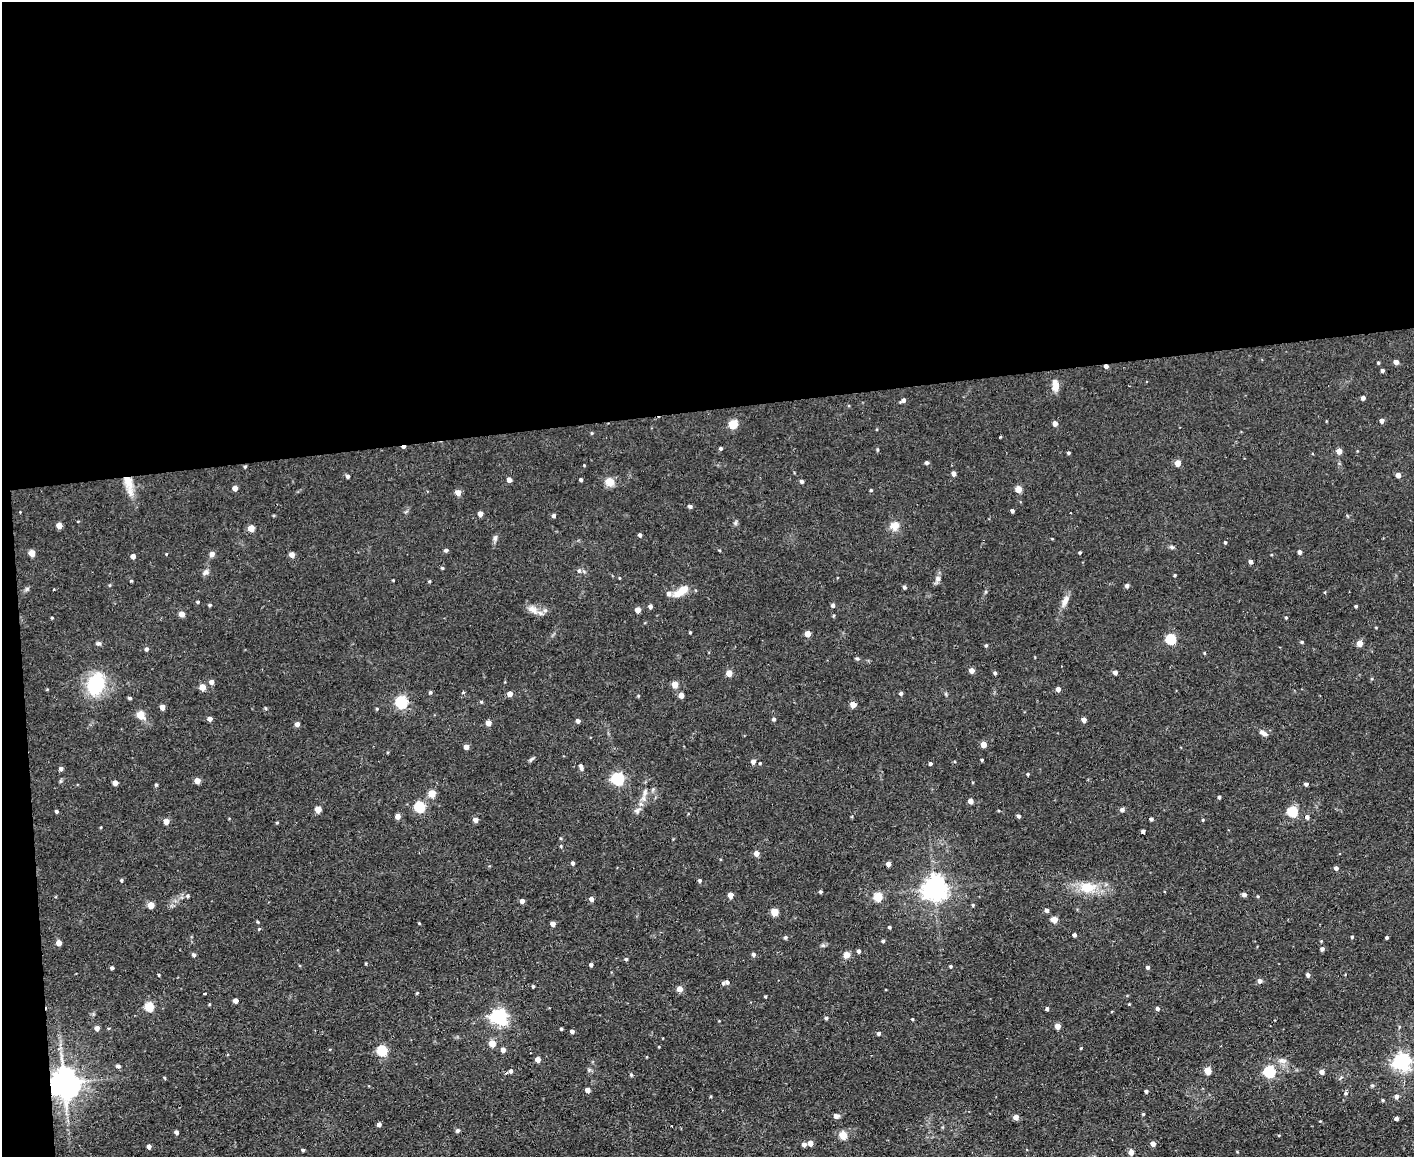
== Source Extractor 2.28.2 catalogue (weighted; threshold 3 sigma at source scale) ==
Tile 1 of 3 x 4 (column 1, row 1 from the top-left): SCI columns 128-1539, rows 3467-4621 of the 4597 x 4621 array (HDU 1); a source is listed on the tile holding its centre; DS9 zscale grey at full resolution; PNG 1416 x 1159 px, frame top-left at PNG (2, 2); no overlay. Shown black and unused: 37% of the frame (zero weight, under 2 of 3 exposures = <1% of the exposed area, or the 3 px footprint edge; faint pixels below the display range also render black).
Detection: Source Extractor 2.28.2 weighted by HDU 2 'WHT'; one run over the whole footprint, this tile lists its part. Background 0.0586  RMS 0.0087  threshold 0.0389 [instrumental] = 3 sigma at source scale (4.5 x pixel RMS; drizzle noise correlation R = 1.50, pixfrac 1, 0.05/0.05 arcsec/px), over >= 5 px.
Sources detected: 261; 2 cosmic-ray / hot-pixel residue — not listed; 4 inside a brighter listed object's ellipse — not listed separately; the other 255 listed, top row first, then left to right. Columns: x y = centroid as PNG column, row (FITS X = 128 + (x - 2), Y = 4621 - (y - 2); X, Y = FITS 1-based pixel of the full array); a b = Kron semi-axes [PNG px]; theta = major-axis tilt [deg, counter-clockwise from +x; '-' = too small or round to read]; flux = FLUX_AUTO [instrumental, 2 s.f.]
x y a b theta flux
1396 362 4 4 - 4.9
1378 363 4 3 - 0.93
1106 366 4 3 - 3.3
1382 370 4 3 - 2.1
1055 387 12 10 83 6.6
1363 398 4 4 - 2.7
903 400 6 4 29 3.1
1382 421 4 4 - 3.7
1055 423 4 4 - 5.3
733 424 11 10 - 8.7
592 433 5 3 - 0.83
1000 437 3 2 - 0.67
721 448 4 4 - 1.6
877 450 6 3 -82 1
1339 451 4 4 - 8.8
1068 453 4 3 - 1.4
927 463 4 4 - 2.2
1178 463 5 4 - 10
584 465 3 3 - 0.57
245 467 4 3 - 1
954 473 5 4 - 3.1
1398 475 4 4 - 6.7
348 476 4 4 - 2.2
581 479 3 3 - 1.6
509 480 4 4 - 5.2
802 481 4 4 - 2.4
128 482 20 11 -72 15
609 482 11 10 - 8
235 488 4 4 - 5.7
1018 489 4 4 - 13
871 490 3 3 - 1.1
458 493 4 4 - 8.5
690 506 5 5 - 1.8
1012 511 4 3 - 2
480 514 4 4 - 5.5
554 516 4 4 - 2.1
735 523 7 4 71 1.4
59 525 4 4 - 9.6
894 526 13 12 - 7.2
251 528 4 4 - 14
640 535 4 3 - 2.1
495 538 9 5 71 2.2
1225 542 4 3 - 1
1172 547 7 5 -25 1.7
446 550 5 4 - 1.9
1300 552 4 4 - 3
32 553 4 4 - 14
1080 553 4 3 - 0.98
212 554 7 6 - 3.3
292 555 4 4 - 6.2
133 556 4 4 - 4.9
1251 561 4 4 - 3
442 568 4 4 - 1
579 571 6 5 - 1.9
205 572 9 6 44 2.7
1175 575 3 3 - 0.92
619 578 4 3 - 0.65
938 579 9 7 62 3.3
393 580 3 2 - 0.78
131 581 3 3 - 1
429 581 4 3 - 0.99
109 585 5 3 - 0.77
1127 586 4 4 - 2.6
904 587 4 3 - 2
27 589 7 4 70 1.4
54 590 3 2 - 0.96
681 591 21 8 33 11
1325 592 4 3 - 0.64
1065 601 16 7 64 5.7
198 602 4 3 - 1.2
210 605 4 3 - 1.3
833 605 4 4 - 2.5
650 606 4 4 - 3.4
1356 606 3 3 - 1.1
533 610 16 8 -40 6.8
638 610 4 4 - 8.6
182 614 4 4 - 7.6
833 616 4 3 - 0.8
1286 617 4 3 - 0.92
52 618 3 3 - 0.84
690 632 3 3 - 0.87
808 634 4 4 - 10
1171 639 5 5 - 68
1302 642 4 4 - 1.1
98 643 6 5 - 1.9
1359 643 4 4 - 10
986 645 4 4 - 1.2
146 649 5 4 - 2.1
1204 653 4 3 - 0.69
857 658 6 4 -2 1.1
971 670 4 4 - 6.4
1115 672 4 4 - 3.1
729 673 4 4 - 12
995 673 4 4 - 1.6
211 682 5 5 - 3.8
96 684 21 14 71 61
675 684 4 4 - 14
202 687 4 4 - 12
1058 689 4 4 - 4.8
430 692 4 4 - 1.4
463 692 3 3 - 1.9
901 693 4 4 - 2
510 694 4 4 - 6.2
681 695 4 4 - 7.8
129 698 4 3 - 1.5
401 702 6 5 - 120
481 702 5 4 - 1
853 704 5 5 - 9.4
162 707 4 4 - 7.1
265 708 5 3 - 0.9
377 709 4 3 - 0.91
141 715 5 5 - 25
210 719 4 4 - 4.8
774 719 4 4 - 1.8
1084 720 4 4 - 5.4
578 721 4 4 - 2.8
488 723 4 4 - 6.5
297 724 4 4 - 4.7
1263 733 12 6 -28 3.7
983 744 4 4 - 10
466 747 4 4 - 5.1
531 759 9 3 42 1.6
982 760 3 3 - 1
753 762 5 4 - 3.9
760 763 4 4 - 0.86
930 764 3 3 - 1.7
61 769 4 4 - 2.7
581 769 6 4 -36 1.9
1028 774 3 3 - 1
618 779 6 5 - 140
197 781 4 4 - 8.1
115 783 4 4 - 5.4
1306 784 4 3 - 1.9
156 785 4 4 - 1.1
432 793 5 5 - 21
645 793 12 5 84 4
1219 797 3 3 - 1.7
970 801 4 4 - 6.2
420 807 5 5 - 64
318 809 4 4 - 13
637 810 10 7 25 3.1
1122 810 6 5 - 2.3
56 811 4 3 - 1.6
1293 812 5 5 - 64
398 816 4 4 - 6.3
1019 816 4 4 - 1.9
1307 817 5 5 - 2.9
1151 819 3 3 - 1.9
475 820 5 4 - 4.5
1203 820 4 3 - 0.86
166 821 4 4 - 8
277 823 5 3 - 0.78
1143 831 4 3 - 2.4
561 846 4 3 - 0.85
756 853 5 4 - 6.1
573 863 4 4 - 2.2
888 864 4 4 - 4.6
1336 868 4 4 - 2.9
122 880 4 4 - 1.2
700 881 4 4 - 1.5
1087 887 17 12 3 19
934 888 8 7 - 780
820 892 4 3 - 1.5
730 895 4 4 - 8.8
1244 895 4 4 - 3.2
188 896 5 5 - 1.6
1257 896 4 3 - 0.73
878 897 5 5 - 35
591 899 4 4 - 4.9
522 901 4 4 - 4.1
151 905 5 4 - 13
973 905 4 3 - 1
1046 910 5 4 - 2.7
775 912 5 5 - 20
1054 920 4 4 - 12
258 922 4 3 - 0.91
419 923 4 3 - 0.73
553 924 4 4 - 5.9
889 927 4 3 - 1.5
259 929 4 3 - 0.85
1074 935 4 3 - 2.2
785 937 4 4 - 1.4
1352 937 4 3 - 1.3
1387 937 3 3 - 1.5
883 941 4 3 - 1.5
59 943 4 4 - 7.6
823 945 7 4 18 1.5
1322 949 5 4 - 1.7
858 951 4 4 - 2.2
753 954 4 4 - 2.3
194 955 5 4 - 1.9
846 955 9 8 - 4.2
626 959 4 3 - 1.3
366 963 4 3 - 0.7
591 965 4 3 - 2
950 966 4 3 - 1.3
1148 967 4 4 - 2.4
112 968 4 3 - 1.9
159 975 3 3 - 0.93
1308 975 4 4 - 2.6
1260 981 5 5 - 3.2
727 982 5 4 - 2
533 986 3 3 - 1.1
680 989 5 5 - 7.3
205 993 3 2 - 1.7
417 993 4 2 - 0.84
765 996 3 3 - 1
236 1001 4 4 - 4.5
1129 1004 3 2 - 0.69
149 1007 5 5 - 39
1157 1008 4 4 - 2.2
1047 1009 4 4 - 1.6
499 1017 7 6 - 260
826 1018 4 4 - 1.7
912 1019 4 3 - 0.77
1057 1026 4 4 - 8.6
97 1028 4 4 - 5.2
561 1029 3 3 - 1.2
572 1031 4 3 - 2.9
878 1033 4 4 - 2.1
492 1044 5 4 - 15
1081 1048 4 3 - 0.76
382 1050 5 5 - 69
503 1050 5 5 - 3.3
538 1059 4 4 - 7.4
1282 1061 12 7 -11 4.4
1402 1062 6 6 - 340
118 1066 5 4 - 2.2
511 1071 6 5 - 2.7
1208 1071 5 4 - 19
1269 1072 5 5 - 91
1322 1072 5 4 - 4.6
631 1075 5 4 - 1.2
165 1078 4 3 - 0.93
64 1083 9 8 - 1600
588 1090 4 4 - 5.9
1146 1091 4 4 - 1.7
1346 1093 5 5 - 1.3
1396 1097 6 5 - 2.8
1383 1100 4 3 - 1.1
1143 1114 3 3 - 0.98
836 1116 7 5 8 3.1
1016 1117 4 4 - 6.1
1396 1118 4 4 - 2.8
379 1124 4 4 - 2.9
457 1130 5 4 - 2.2
176 1132 4 4 - 2.6
843 1135 5 5 - 26
1279 1135 4 3 - 0.72
810 1143 4 4 - 7.1
804 1144 4 4 - 4.1
1153 1144 4 4 - 5.9
149 1146 4 4 - 3.3
303 1150 4 3 - 1.4
1131 1152 4 4 - 7.2
Overlapping masked pixels (flux is a lower limit): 4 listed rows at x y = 1106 366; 245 467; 128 482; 64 1083